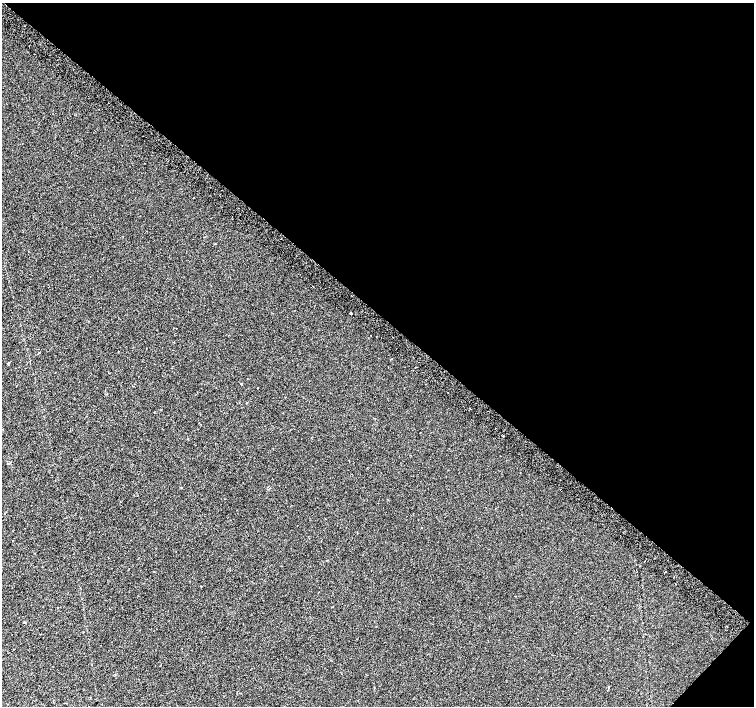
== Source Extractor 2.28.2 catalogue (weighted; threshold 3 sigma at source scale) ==
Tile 8 of 4 x 4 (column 4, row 2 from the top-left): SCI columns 4544-6046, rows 3080-4486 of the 6074 x 6092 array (HDU 1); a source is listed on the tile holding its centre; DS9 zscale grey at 2 x 2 block average (1 PNG px = mean of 2 x 2 image px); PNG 756 x 708 px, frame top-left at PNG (2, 3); no overlay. Shown black and unused: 45% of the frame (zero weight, under 2 of 3 exposures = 2% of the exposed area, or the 3 px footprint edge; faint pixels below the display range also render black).
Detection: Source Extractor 2.28.2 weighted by HDU 2 'WHT'; one run over the whole footprint, this tile lists its part. Background 2.66e-04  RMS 0.0069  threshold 0.0311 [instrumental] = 3 sigma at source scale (4.5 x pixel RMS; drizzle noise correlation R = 1.50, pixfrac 1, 0.0396/0.0396 arcsec/px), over >= 5 px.
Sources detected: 8; all 8 listed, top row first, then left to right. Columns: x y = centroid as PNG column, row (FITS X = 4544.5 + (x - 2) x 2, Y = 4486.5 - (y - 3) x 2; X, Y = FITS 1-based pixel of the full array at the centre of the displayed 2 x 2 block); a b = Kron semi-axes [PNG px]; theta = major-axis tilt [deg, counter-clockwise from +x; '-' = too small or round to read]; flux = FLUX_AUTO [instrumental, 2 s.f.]
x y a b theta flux
351 313 2 2 - 19
415 367 2 2 - 2.2
503 436 2 2 - 4.5
470 440 2 2 - 0.53
181 487 2 2 - 0.63
644 561 2 2 - 4.5
665 572 2 2 - 1.3
608 687 2 2 - 3.2